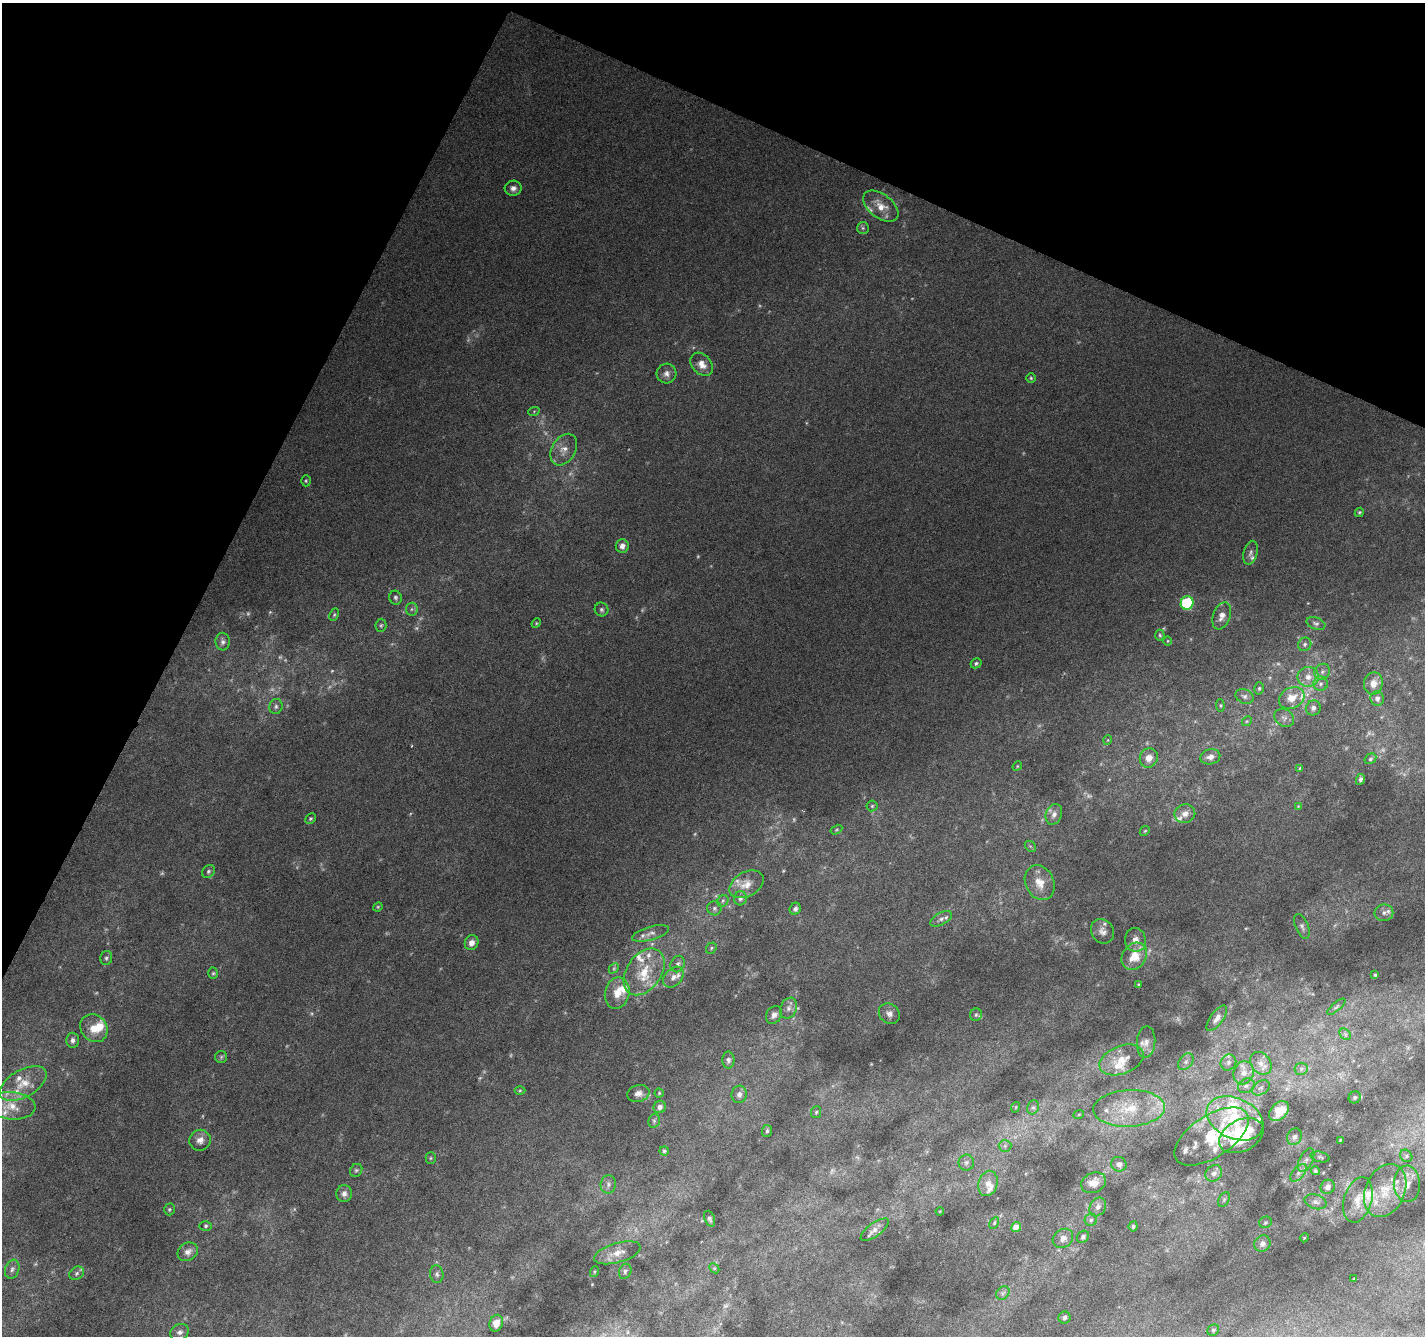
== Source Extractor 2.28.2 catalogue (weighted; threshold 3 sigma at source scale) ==
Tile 2 of 4 x 4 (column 2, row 1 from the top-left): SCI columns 1431-2853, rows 4273-5606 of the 5699 x 5809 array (HDU 1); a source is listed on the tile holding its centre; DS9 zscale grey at full resolution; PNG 1427 x 1338 px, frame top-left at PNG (2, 3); each listed source drawn as its Kron ellipse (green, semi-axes under 4 px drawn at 4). Shown black and unused: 24% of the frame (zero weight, under 3 of 6 exposures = <1% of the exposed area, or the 3 px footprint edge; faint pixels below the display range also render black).
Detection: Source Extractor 2.28.2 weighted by HDU 2 'WHT'; one run over the whole footprint, this tile lists its part. Background 0.00706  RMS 0.0025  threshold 0.0103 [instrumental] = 3 sigma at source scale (4.09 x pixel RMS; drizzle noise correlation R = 1.36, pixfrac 0.8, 0.0396/0.0396 arcsec/px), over >= 5 px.
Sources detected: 234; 32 too faint to see at this stretch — neither listed nor drawn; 29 inside a brighter listed object's ellipse — not listed separately; the other 173 listed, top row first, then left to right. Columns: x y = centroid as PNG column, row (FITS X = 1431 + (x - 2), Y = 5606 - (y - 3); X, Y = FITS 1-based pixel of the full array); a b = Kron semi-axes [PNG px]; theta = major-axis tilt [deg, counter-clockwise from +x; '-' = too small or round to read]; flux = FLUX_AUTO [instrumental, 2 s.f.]
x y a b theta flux
513 188 8 7 - 1.1
881 206 20 12 -38 3.7
863 228 6 6 - 0.5
702 364 13 9 -48 2.3
667 373 10 10 - 1.3
1031 378 5 5 - 0.35
534 411 6 3 20 0.26
564 450 17 11 59 2.5
306 481 5 4 - 0.33
1359 512 5 4 - 0.32
622 546 7 6 - 1.3
1250 553 12 7 74 0.96
395 598 7 6 - 0.55
1187 603 7 6 - 24
412 609 6 6 - 0.57
601 609 7 7 - 0.62
334 615 6 4 63 0.33
1222 616 14 8 70 2
536 623 5 4 - 0.28
1316 623 10 6 -20 0.72
381 625 6 5 - 0.46
1160 635 5 4 - 0.39
1168 641 5 3 - 0.2
223 642 9 7 -82 0.95
1305 644 7 6 - 0.64
976 663 6 4 29 0.45
1322 672 8 7 - 0.89
1308 677 10 10 - 2.2
1373 683 11 9 79 2.5
1321 684 7 7 - 0.88
1259 688 6 5 - 0.43
1244 696 9 7 -25 0.91
1292 698 13 10 27 3.3
1377 698 7 7 - 1.1
1220 705 6 4 -84 0.33
276 706 7 6 - 0.67
1313 708 8 7 - 0.9
1284 718 10 8 -30 1
1247 721 5 4 - 0.29
1108 740 5 3 - 0.18
1210 757 10 7 13 1.7
1149 758 10 9 - 2.5
1370 759 6 5 - 0.5
1017 766 5 4 - 0.26
1300 768 4 3 - 0.25
1360 779 5 4 - 0.71
872 806 5 5 - 0.36
1298 806 4 4 - 0.21
1054 814 11 8 69 1.4
1185 814 10 9 - 1.7
310 819 5 5 - 0.42
836 830 6 4 32 0.29
1145 831 5 4 - 0.3
1030 846 6 4 -43 0.36
208 871 7 5 47 0.58
1040 883 18 14 -65 3.8
746 884 18 12 29 3
740 898 7 6 - 0.73
723 901 6 5 - 0.45
378 907 5 4 - 0.25
714 908 7 7 - 0.64
795 909 6 5 - 0.73
1384 913 9 8 - 1.1
941 919 12 6 29 1
1302 926 13 6 -68 1
1102 931 13 11 -57 1.5
651 933 19 6 16 1.5
1135 940 12 10 -79 1.9
472 943 8 6 64 1.7
711 948 6 5 - 0.38
1134 956 14 11 54 4.6
106 958 7 6 - 0.56
678 964 8 7 - 0.79
614 968 6 4 46 0.37
644 972 26 17 55 7.8
213 973 5 5 - 0.38
1375 975 4 4 - 0.37
673 977 12 8 47 1.5
1138 984 4 3 - 0.23
617 993 16 12 76 3.5
1336 1007 11 4 40 0.49
788 1008 11 8 68 1.4
889 1014 11 9 -40 1.4
774 1015 9 7 56 1.3
976 1015 6 6 - 0.45
1217 1018 15 6 54 1.4
94 1028 15 13 -48 3.8
1345 1034 6 5 - 0.42
73 1040 7 6 - 0.87
1146 1042 16 9 86 1.8
221 1057 6 6 - 0.43
728 1060 8 6 -90 0.71
1122 1060 23 14 21 4.3
1186 1062 9 6 50 0.83
1228 1062 8 7 - 0.91
1261 1063 12 9 -52 1.9
1301 1069 6 6 - 0.67
1243 1073 11 10 - 2.3
23 1084 26 13 29 5.1
1246 1086 8 7 - 0.88
1261 1088 9 6 33 0.85
520 1091 5 3 - 0.27
638 1093 11 8 15 1.4
659 1093 4 4 - 0.27
739 1094 9 7 74 1.1
1355 1097 6 5 - 0.46
12 1106 24 13 -4 4.8
660 1107 6 6 - 1.3
1016 1107 5 3 - 0.21
1033 1107 7 5 67 0.59
1129 1108 36 18 3 9.9
1279 1111 11 8 46 4.2
816 1112 6 5 - 0.4
1079 1114 5 3 - 0.25
1235 1118 30 20 -24 14
654 1121 7 5 76 0.49
767 1131 6 5 - 0.46
1212 1136 42 21 33 12
1241 1136 23 15 27 14
1294 1137 8 7 - 1
200 1140 11 10 - 1.9
1340 1140 4 3 - 0.24
1005 1146 6 6 - 0.57
664 1151 4 4 - 0.42
1406 1156 7 5 -49 0.55
1320 1157 10 5 -14 0.48
431 1158 5 5 - 0.35
1306 1160 13 6 63 1.1
966 1162 8 7 - 0.8
1119 1164 8 7 - 1.1
356 1170 7 6 - 0.46
1315 1171 4 4 - 0.39
1214 1173 9 7 44 1.1
1299 1173 10 5 49 0.95
988 1183 13 9 74 2.1
1094 1183 13 10 25 2.7
1407 1184 18 13 -88 2.8
608 1185 9 7 85 1.1
1328 1187 7 6 - 1.2
1385 1191 28 19 66 7.8
344 1193 8 7 - 1.2
1224 1199 8 5 63 0.45
1358 1200 23 14 74 3.9
1315 1202 11 7 -18 0.92
1098 1207 10 7 58 1.2
169 1209 6 5 - 0.38
940 1211 4 3 - 0.2
710 1219 8 5 -69 0.64
1091 1220 6 6 - 0.51
1265 1222 6 5 - 0.39
994 1223 6 4 61 0.32
206 1226 6 5 - 0.43
1133 1226 5 4 - 0.39
1016 1227 5 5 - 2.5
875 1230 16 6 36 1.5
1083 1237 6 5 - 0.65
1063 1238 11 9 37 1.6
1304 1238 4 3 - 0.2
1262 1244 8 7 - 1.1
188 1252 11 8 33 1.7
617 1253 24 9 16 3.2
714 1268 6 4 -44 0.31
12 1269 10 7 70 0.95
625 1271 8 6 69 0.62
594 1272 5 3 - 0.29
77 1273 8 6 35 0.71
437 1274 9 6 -84 0.7
1353 1279 3 2 - 0.17
1003 1293 7 6 - 0.69
1064 1318 6 6 - 0.57
496 1323 8 6 73 2.2
1213 1330 6 5 - 0.42
180 1332 9 8 - 1.1